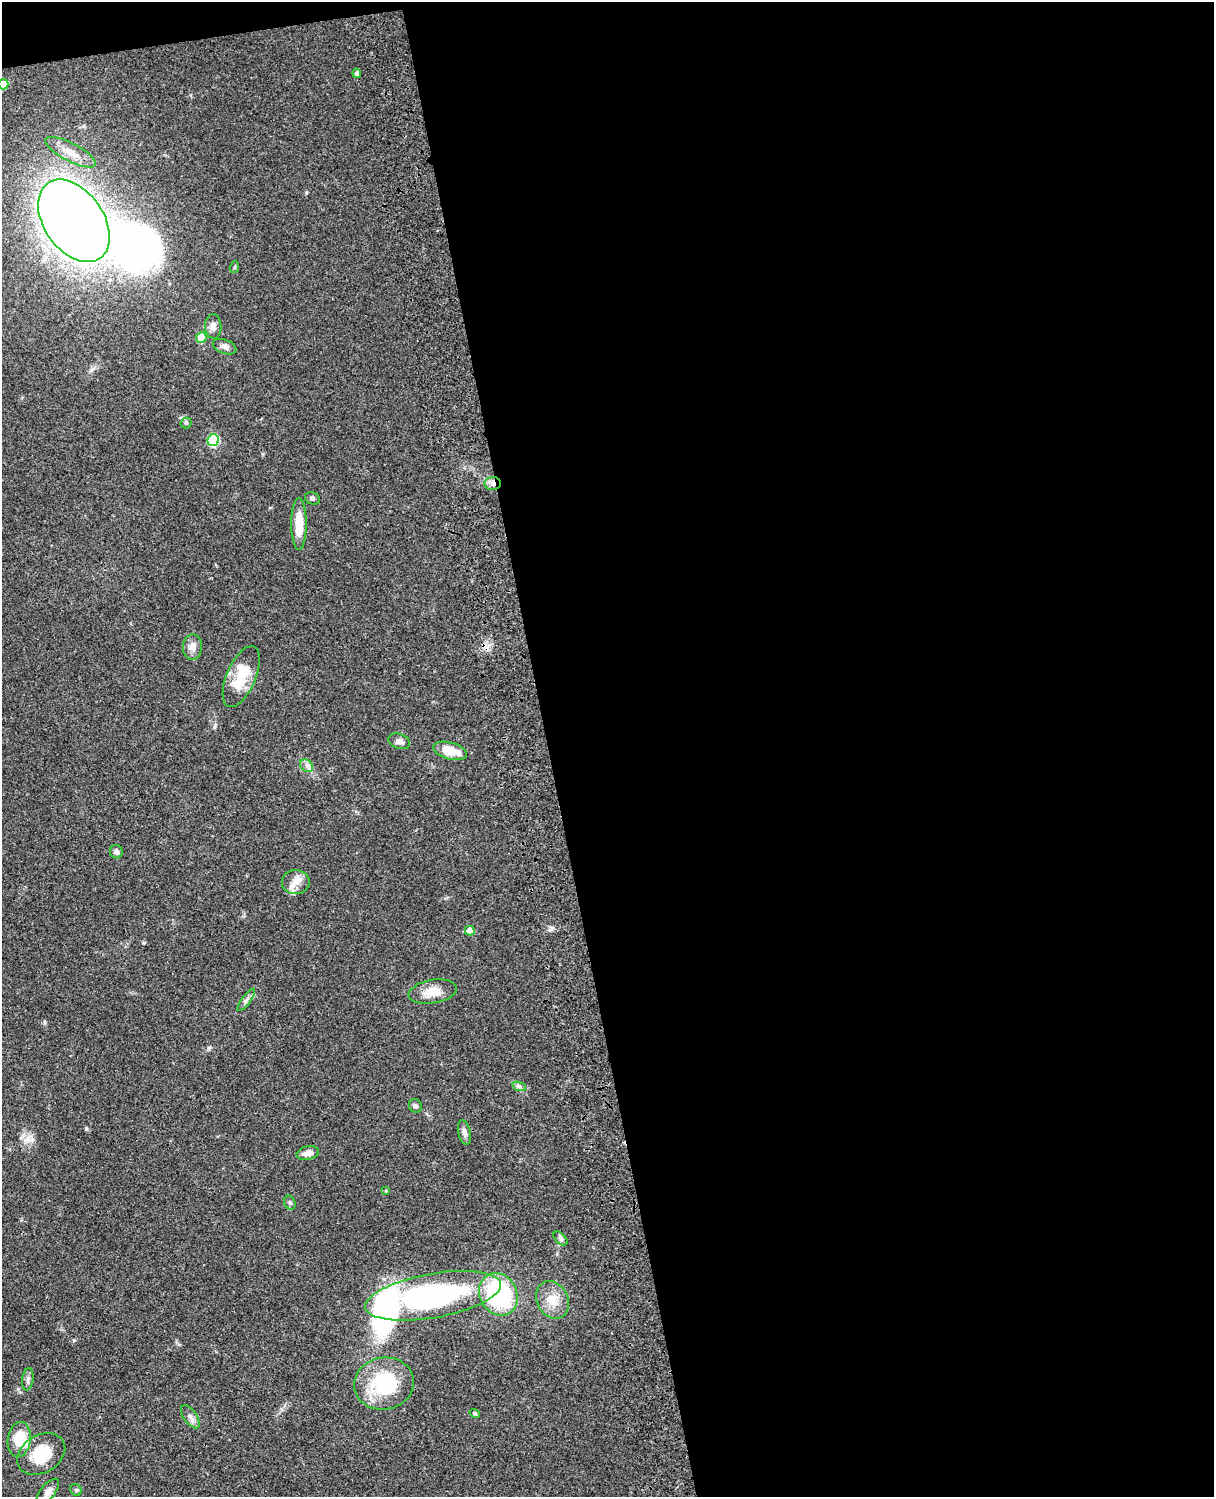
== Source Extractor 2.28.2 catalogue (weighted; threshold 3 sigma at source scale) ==
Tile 4 of 4 x 3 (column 4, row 1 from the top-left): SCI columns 3757-4968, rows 3268-4762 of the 5086 x 4926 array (HDU 1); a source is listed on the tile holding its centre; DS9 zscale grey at full resolution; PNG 1216 x 1499 px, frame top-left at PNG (2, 2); each listed source drawn as its Kron ellipse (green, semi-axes under 4 px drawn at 4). Shown black and unused: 56% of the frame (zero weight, under 3 of 4 exposures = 6% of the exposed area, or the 3 px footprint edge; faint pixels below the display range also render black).
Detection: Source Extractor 2.28.2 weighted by HDU 2 'WHT'; one run over the whole footprint, this tile lists its part. Background 0.0863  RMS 0.0061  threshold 0.0276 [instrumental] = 3 sigma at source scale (4.5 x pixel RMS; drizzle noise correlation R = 1.50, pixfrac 1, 0.05/0.05 arcsec/px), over >= 5 px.
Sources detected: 44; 2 inside a brighter object's white glare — neither listed nor drawn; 1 inside a brighter listed object's ellipse — not listed separately; the other 41 listed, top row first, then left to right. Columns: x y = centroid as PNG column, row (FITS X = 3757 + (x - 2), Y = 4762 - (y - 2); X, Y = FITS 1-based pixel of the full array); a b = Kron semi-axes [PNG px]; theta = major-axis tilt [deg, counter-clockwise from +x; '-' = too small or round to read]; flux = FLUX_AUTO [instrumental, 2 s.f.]
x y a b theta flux
357 73 4 4 - 1.5
3 84 5 5 - 12
70 152 28 9 -27 9.1
74 221 46 30 -55 820
235 267 6 4 71 0.68
213 326 12 8 -87 3.4
201 338 5 5 - 17
225 347 12 7 -19 2.5
186 423 5 5 - 1.1
213 440 6 5 - 47
493 484 8 6 0 2.7
312 498 7 6 - 1.4
299 524 26 7 -90 13
192 647 13 9 85 4.4
241 677 33 14 67 22
399 741 11 7 -19 3.2
450 751 17 8 -15 12
307 766 7 5 -40 2
116 852 7 6 - 1.9
296 882 14 12 1 6.2
470 931 5 5 - 6.6
433 992 24 11 10 8.8
246 1000 13 4 53 2.1
519 1086 7 4 -19 1.3
415 1106 7 6 - 1.3
464 1133 12 6 -76 2.5
308 1153 11 6 12 3.9
386 1191 4 4 - 0.64
290 1203 7 5 -73 1.3
560 1239 8 5 -45 1.6
498 1294 22 18 -62 70
433 1296 69 22 10 140
553 1300 19 15 -63 10
28 1379 11 5 82 1.9
384 1383 30 26 11 41
475 1414 5 4 - 0.95
190 1417 13 6 -54 2.9
19 1440 18 11 82 16
41 1454 26 19 32 21
76 1490 6 5 - 0.9
48 1492 15 7 52 3.8
Overlapping masked pixels (flux is a lower limit): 1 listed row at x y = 493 484
Isophote crosses this tile's border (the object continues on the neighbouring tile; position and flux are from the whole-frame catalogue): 1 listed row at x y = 3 84
Unlisted compact peaks at least as high as the median listed source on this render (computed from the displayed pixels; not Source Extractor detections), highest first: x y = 86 1129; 551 929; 306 193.